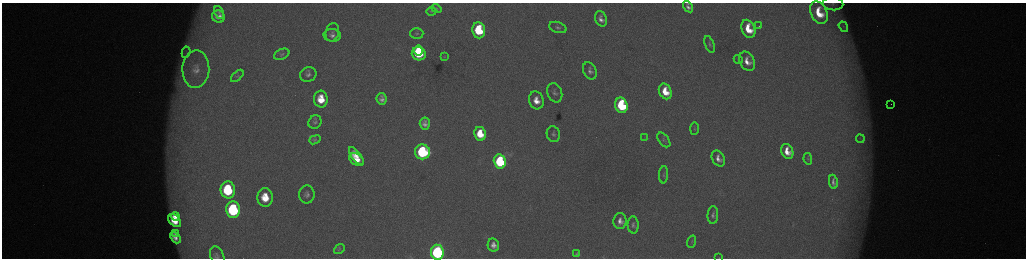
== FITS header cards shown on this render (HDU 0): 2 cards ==
NAXIS1  =                 2048 /fastest changing axis
NAXIS2  =                  512 /next to fastest changing axis

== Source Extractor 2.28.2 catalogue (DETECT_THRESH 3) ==
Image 2048 x 512 px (HDU 0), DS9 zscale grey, zoomed out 1/2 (1 PNG px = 2 x 2 image px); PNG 1028 x 260 px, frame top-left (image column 1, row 511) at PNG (2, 3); each listed source drawn as its Kron ellipse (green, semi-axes under 4 px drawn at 4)
Background 176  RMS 2.1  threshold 6.19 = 3 sigma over >= 5 px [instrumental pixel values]
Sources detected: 75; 4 cannot appear on this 1/2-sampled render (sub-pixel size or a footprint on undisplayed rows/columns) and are neither listed nor drawn; the other 71 listed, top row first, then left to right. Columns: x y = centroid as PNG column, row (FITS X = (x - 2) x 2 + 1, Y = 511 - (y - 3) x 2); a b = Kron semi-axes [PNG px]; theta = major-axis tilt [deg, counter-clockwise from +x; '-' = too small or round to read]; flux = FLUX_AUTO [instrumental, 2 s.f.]
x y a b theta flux
833 4 10 6 -5 2000
688 7 6 4 -57 1600
436 9 5 3 - 500
431 11 5 3 - 390
219 12 6 4 -66 970
819 13 12 8 -65 12000
218 17 6 6 - 3100
601 19 8 5 -69 2700
759 26 2 1 - 260
558 27 9 5 -17 1500
843 27 5 4 - 720
748 29 9 6 -67 12000
479 30 8 6 -83 23000
332 32 9 6 75 1500
417 33 7 5 2 940
332 35 9 6 -5 2200
710 44 9 4 -69 1000
419 51 5 4 - 11000
186 52 6 3 80 1200
282 54 8 5 24 1000
419 54 7 6 - 28000
444 57 4 3 - 400
738 59 4 3 - 420
747 61 10 7 -62 4800
196 69 19 13 87 8700
590 71 9 6 -64 2100
308 74 8 7 - 2000
237 76 7 4 44 750
665 91 8 6 -65 9700
555 93 10 7 -69 1800
321 99 8 7 - 10000
382 99 6 5 - 1900
536 100 9 7 -74 6000
891 104 2 2 - 230
621 105 8 6 -72 40000
315 122 7 6 - 1400
425 124 6 5 - 2200
695 129 6 3 85 520
480 134 7 5 -79 11000
553 134 8 6 -71 1400
645 138 4 2 - 280
860 139 4 2 - 440
315 140 6 3 21 560
664 140 8 5 -51 1100
787 151 8 5 -65 6500
422 152 7 7 - 59000
356 156 10 4 -52 5900
718 158 8 6 -61 3100
808 159 6 3 -80 500
357 160 8 5 -33 6300
500 161 7 6 - 50000
664 175 8 4 86 1000
833 182 7 3 -79 1600
228 190 8 7 - 35000
307 194 9 7 81 2100
265 197 9 7 -86 12000
233 210 8 7 - 61000
713 215 9 5 87 1600
175 216 4 3 - 3500
175 221 7 5 -44 9100
620 221 8 6 88 3400
633 225 8 5 -86 1400
175 233 4 3 - 1100
175 238 6 4 -47 2600
692 242 6 3 73 580
493 245 6 5 - 2900
339 249 6 4 38 530
437 252 7 6 - 130000
577 254 4 2 - 520
217 256 10 6 -65 1600
719 258 2 2 - 150
At the frame edge (FLAGS 8, measured only in part): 5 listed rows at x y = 833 4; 688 7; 437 252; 217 256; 719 258
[4 sub-pixel or undisplayed-footprint detections neither listed nor drawn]